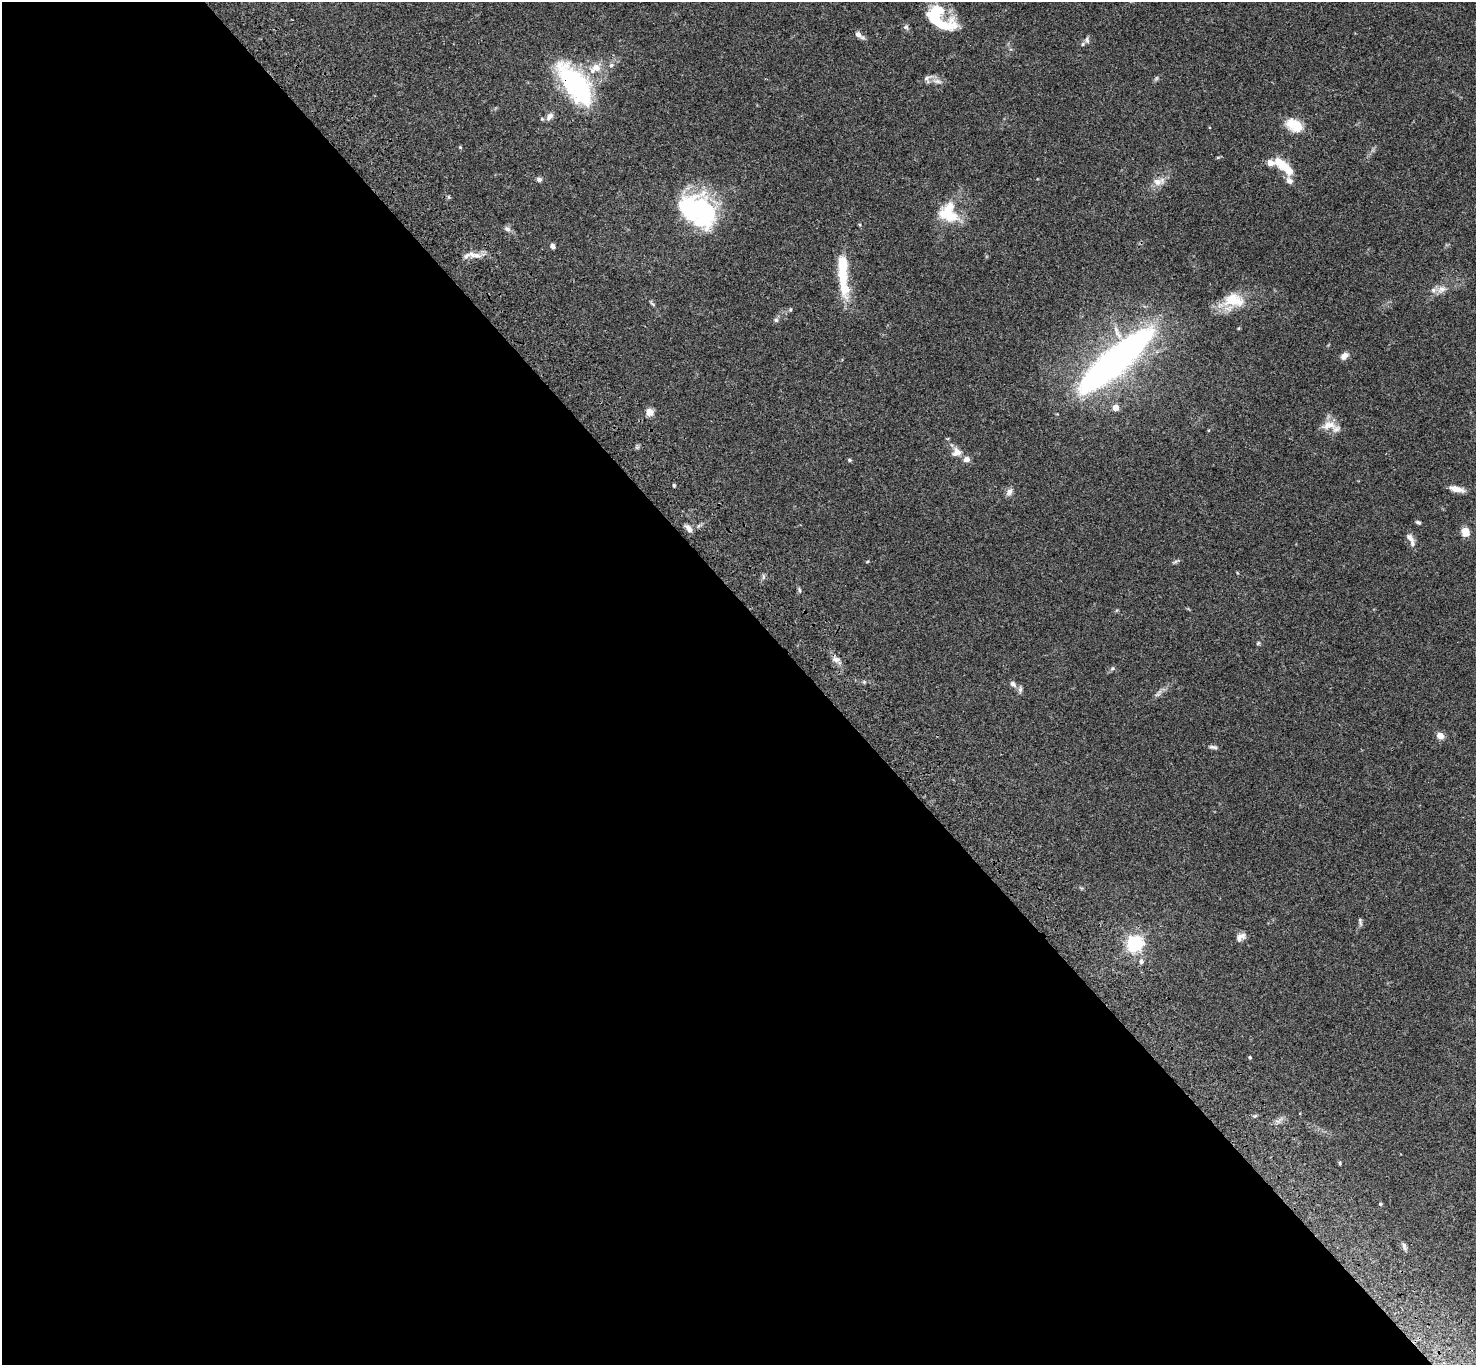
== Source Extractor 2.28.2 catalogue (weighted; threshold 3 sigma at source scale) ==
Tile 9 of 4 x 4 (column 1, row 3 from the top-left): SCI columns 104-1577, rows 1744-3106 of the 6099 x 6072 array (HDU 1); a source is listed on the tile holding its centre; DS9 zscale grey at full resolution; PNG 1478 x 1367 px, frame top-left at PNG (2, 2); no overlay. Shown black and unused: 55% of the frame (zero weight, under 3 of 4 exposures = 6% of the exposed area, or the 3 px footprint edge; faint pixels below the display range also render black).
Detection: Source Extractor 2.28.2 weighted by HDU 2 'WHT'; one run over the whole footprint, this tile lists its part. Background 0.0586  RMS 0.0052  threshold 0.0236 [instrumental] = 3 sigma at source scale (4.5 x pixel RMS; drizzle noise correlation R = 1.50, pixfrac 1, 0.05/0.05 arcsec/px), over >= 5 px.
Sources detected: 69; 3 inside a brighter object's white glare — not listed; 7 inside a brighter listed object's ellipse — not listed separately; the other 59 listed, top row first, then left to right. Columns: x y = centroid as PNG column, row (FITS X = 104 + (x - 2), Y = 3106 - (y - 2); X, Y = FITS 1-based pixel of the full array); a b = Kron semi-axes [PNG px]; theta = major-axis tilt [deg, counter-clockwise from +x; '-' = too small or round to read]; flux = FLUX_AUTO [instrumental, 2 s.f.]
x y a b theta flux
934 16 28 22 30 20
906 27 7 7 - 1.1
859 35 14 6 -37 2.3
1087 40 9 5 -75 1.2
1083 44 5 5 - 0.75
611 65 6 6 - 1.2
595 68 17 11 33 7
927 78 13 10 41 2.6
575 84 47 20 -53 72
549 116 12 7 48 2.6
1295 125 19 12 -28 12
460 147 5 4 - 0.48
1218 157 6 4 19 0.54
1283 165 27 10 -40 12
539 179 6 5 - 1.5
1158 181 18 10 16 4.5
692 209 45 30 -31 58
948 213 28 24 -61 16
508 229 9 6 -42 1.6
552 246 5 4 - 2.1
477 255 12 7 -13 3.2
843 286 39 14 -86 14
1441 289 13 9 32 3.3
1234 300 30 18 -6 15
790 309 6 4 70 0.62
776 320 6 5 - 1
1344 356 10 7 45 2.6
1116 361 80 20 41 220
1115 407 5 4 - 5.8
650 412 8 7 - 3.8
1329 425 21 11 11 6.2
957 452 13 12 - 3.8
849 460 5 4 - 0.79
674 485 4 4 - 0.6
1457 489 17 6 -12 4.1
1009 492 11 7 57 2
1418 522 7 4 -22 0.84
689 528 10 6 -51 2.3
1465 532 7 6 - 9.2
1411 539 18 7 -65 3.1
1175 562 7 4 20 0.85
763 577 7 4 72 0.95
799 590 6 4 -71 0.78
1258 643 6 4 44 0.61
836 659 10 7 -13 2.3
1112 668 6 6 - 0.98
1013 684 10 6 -40 2.1
1157 695 7 4 19 0.97
1440 735 8 7 - 3.3
1213 747 12 5 -9 1.2
1360 921 12 3 -79 0.98
1240 937 13 8 37 2.7
1135 944 6 6 - 130
1141 961 6 6 - 1.7
1250 1057 4 4 - 0.61
1255 1116 5 4 - 0.67
1340 1163 6 3 -89 0.51
1380 1204 4 3 - 0.65
1404 1246 9 5 -81 1.4
Overlapping masked pixels (flux is a lower limit): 1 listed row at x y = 575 84